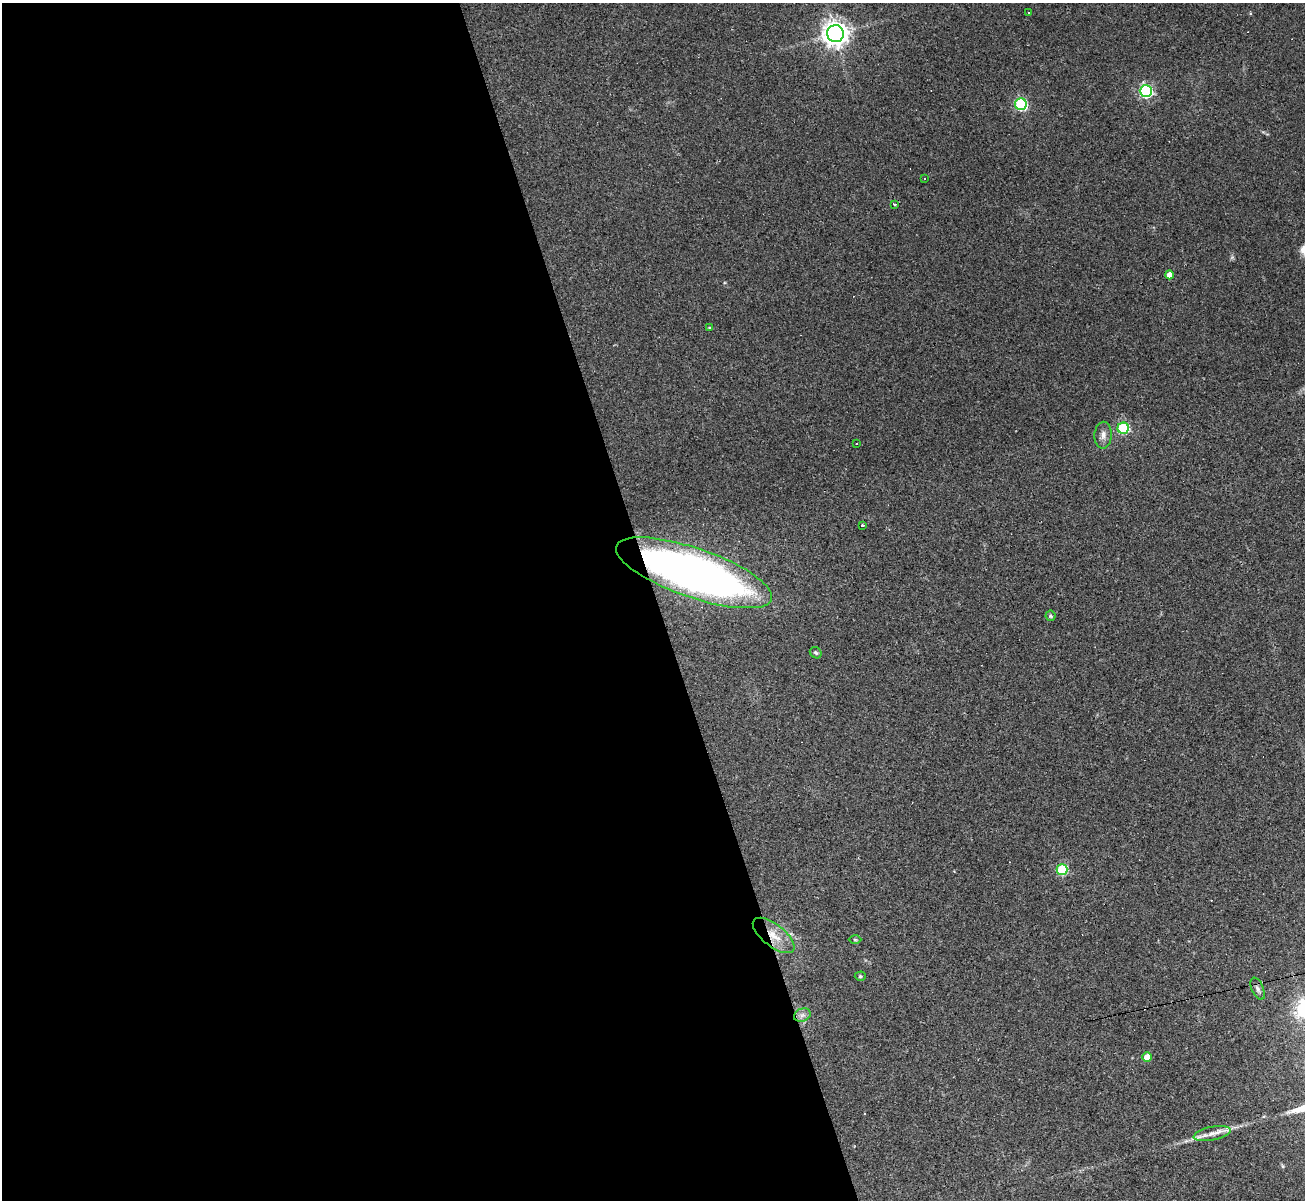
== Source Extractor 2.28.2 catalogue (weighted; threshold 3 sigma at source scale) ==
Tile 9 of 4 x 4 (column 1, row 3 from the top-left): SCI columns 1-1303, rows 1462-2659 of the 5213 x 5196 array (HDU 1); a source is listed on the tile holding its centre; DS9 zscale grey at full resolution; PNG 1307 x 1202 px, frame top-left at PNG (2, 3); each listed source drawn as its Kron ellipse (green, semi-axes under 4 px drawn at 4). Shown black and unused: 50% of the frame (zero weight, under 2 of 3 exposures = <1% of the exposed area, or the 3 px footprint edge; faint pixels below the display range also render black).
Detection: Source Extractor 2.28.2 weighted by HDU 2 'WHT'; one run over the whole footprint, this tile lists its part. Background 0.0885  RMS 0.006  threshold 0.0269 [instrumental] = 3 sigma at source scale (4.5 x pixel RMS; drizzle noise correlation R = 1.50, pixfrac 1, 0.05/0.05 arcsec/px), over >= 5 px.
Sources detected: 25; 1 cosmic-ray / hot-pixel residue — neither listed nor drawn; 1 inside a brighter listed object's ellipse — not listed separately; the other 23 listed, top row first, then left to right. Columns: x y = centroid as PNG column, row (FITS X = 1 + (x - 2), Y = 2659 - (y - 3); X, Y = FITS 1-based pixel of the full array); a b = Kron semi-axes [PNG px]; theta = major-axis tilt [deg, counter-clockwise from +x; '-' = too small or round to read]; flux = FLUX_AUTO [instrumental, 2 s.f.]
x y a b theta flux
1029 12 3 3 - 1.8
835 34 8 8 - 550
1146 91 6 6 - 98
1021 104 6 6 - 85
924 179 3 2 - 0.86
894 204 3 3 - 1.1
1169 275 4 4 - 4.7
709 328 4 3 - 0.72
1123 428 5 5 - 66
1103 435 13 8 86 3.6
857 444 3 3 - 0.48
862 525 3 3 - 2
694 573 82 24 -19 410
1050 616 5 5 - 1.1
816 653 6 5 - 1
1062 870 5 5 - 52
774 935 25 11 -38 11
855 940 6 4 -2 0.73
860 976 5 4 - 0.82
1258 989 12 6 -67 2.1
802 1015 9 6 21 2.3
1147 1057 5 4 - 7.3
1212 1134 19 7 12 5.5
Overlapping masked pixels (flux is a lower limit): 2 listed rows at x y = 694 573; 774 935